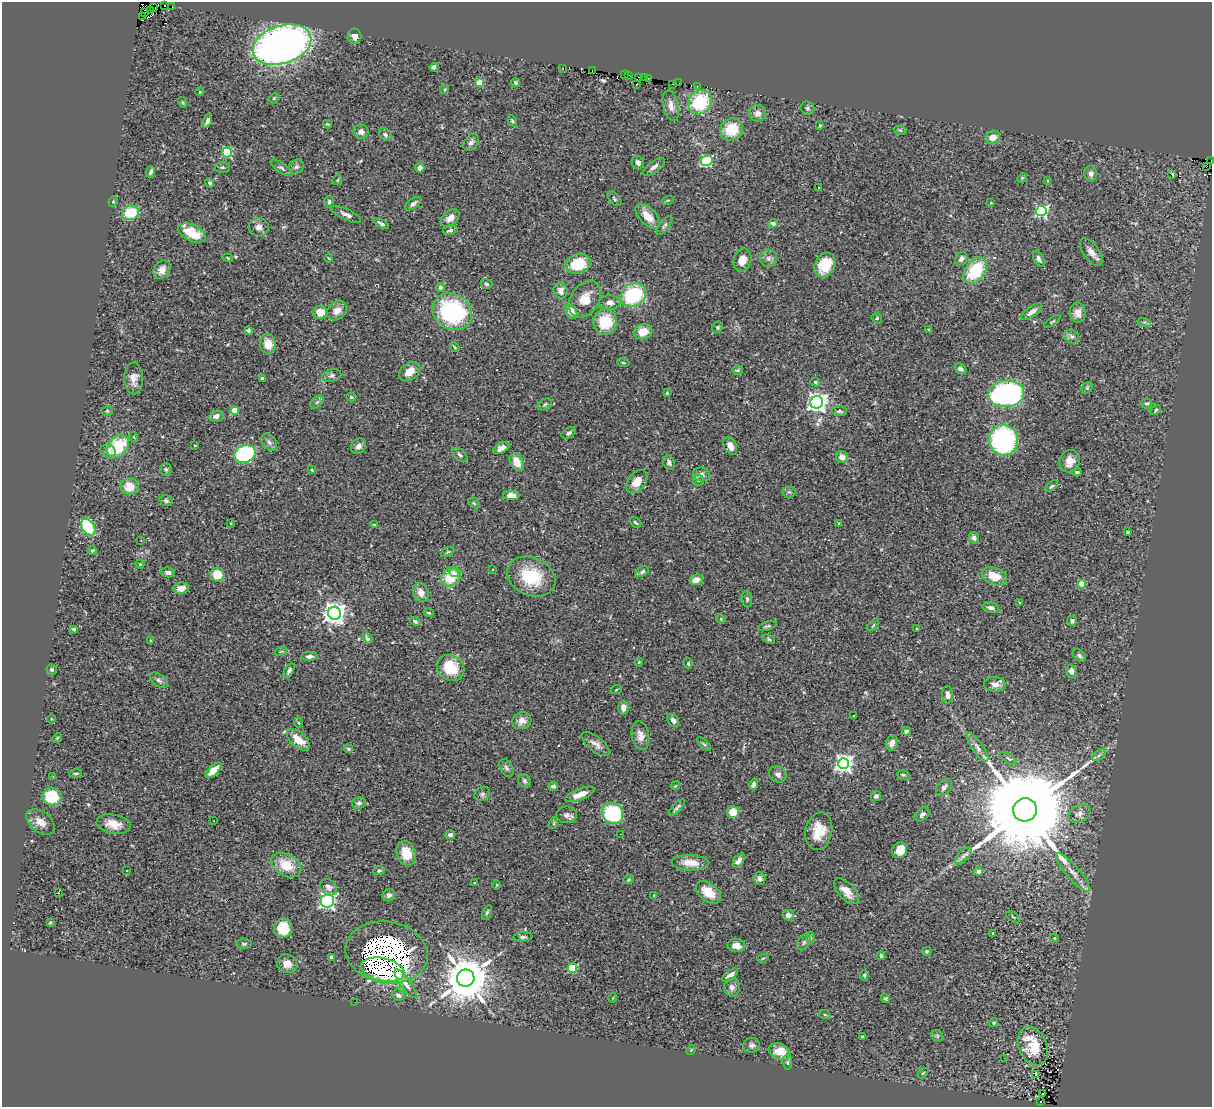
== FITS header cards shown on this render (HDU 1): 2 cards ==
NAXIS1  =                 1210
NAXIS2  =                 1105

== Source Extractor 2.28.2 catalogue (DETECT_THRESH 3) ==
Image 1210 x 1105 px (HDU 1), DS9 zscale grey, 1 PNG px = 1 image px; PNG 1214 x 1109 px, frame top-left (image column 1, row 1105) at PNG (2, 2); each listed source drawn as its Kron ellipse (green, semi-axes under 4 px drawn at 4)
Background 0.46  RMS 0.023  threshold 0.069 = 3 sigma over >= 5 px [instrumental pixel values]
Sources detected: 325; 4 with non-positive FLUX_AUTO (blend fragments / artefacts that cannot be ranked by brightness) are neither listed nor drawn; the other 321 listed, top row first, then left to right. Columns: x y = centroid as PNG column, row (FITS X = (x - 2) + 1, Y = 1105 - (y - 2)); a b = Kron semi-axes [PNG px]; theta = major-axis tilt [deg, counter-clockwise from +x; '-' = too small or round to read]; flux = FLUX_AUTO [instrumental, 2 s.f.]
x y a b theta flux
165 5 3 2 - 11
153 7 3 2 - 24
172 7 3 2 - 8.3
151 11 3 3 - 18
145 13 3 2 - 16
142 16 2 2 - 28
355 36 7 6 - 7.8
282 45 30 19 18 1000
434 67 4 4 - 5.9
563 68 3 2 - 1.4
592 70 3 2 - 4
624 75 2 2 - 1.4
629 75 3 2 - 7.5
638 77 3 2 - 3.5
644 78 2 2 - 1.3
649 78 2 2 - 1.2
480 82 4 4 - 43
516 83 5 4 - 2.4
679 83 2 2 - 4
637 84 3 2 - 2.4
673 84 3 2 - 9.3
697 87 3 2 - 23
445 89 4 3 - 1.3
200 92 4 3 - 1.8
274 98 5 4 - 2
183 102 5 4 - 1.8
700 102 13 11 49 58
671 106 15 8 -78 12
807 108 7 6 - 3.4
757 113 8 8 - 9.8
207 121 7 4 67 6.4
512 121 6 4 -60 2.7
327 124 4 3 - 1.7
820 125 3 3 - 2.8
731 129 11 11 - 47
900 130 7 4 -18 2.6
361 132 7 7 - 6.3
385 135 7 5 -46 3.7
993 137 7 6 - 12
471 142 9 6 52 6.5
227 152 5 5 - 130
1211 160 2 2 - 7
706 161 6 5 - 120
638 163 7 6 - 5.9
1207 166 2 2 - 16
222 167 7 5 1 2.7
296 167 8 6 42 4.4
654 167 13 5 36 7
281 168 12 5 -35 4.3
420 168 5 4 - 6.7
151 172 6 3 69 3
1091 174 8 6 -80 6.2
1171 174 4 3 - 37
1022 178 5 4 - 1.7
337 180 5 5 - 1.8
1047 180 4 3 - 1.5
210 183 5 4 - 3.2
818 187 3 3 - 4.1
614 199 9 5 -47 2.9
668 200 6 3 18 1.5
113 201 5 4 - 2.2
329 202 6 5 - 3.5
991 203 4 3 - 1.2
413 204 9 4 36 5.1
1041 211 5 5 - 230
130 213 8 7 - 51
346 214 16 5 -25 8.3
648 216 15 8 -47 23
450 218 10 7 39 11
381 223 8 4 -31 4.8
773 223 4 4 - 7.1
664 226 11 5 53 3.6
259 227 10 9 - 8.1
450 230 7 4 11 3.5
192 233 14 8 -26 47
1091 252 16 7 -54 11
228 258 5 3 - 1.9
329 258 4 4 - 1.5
768 258 8 8 - 6.6
961 259 7 5 49 7.4
1039 259 9 5 -65 5.1
742 260 12 9 74 16
578 264 13 9 17 59
825 265 13 10 62 38
162 270 10 7 55 11
975 271 15 9 54 82
487 284 6 5 - 3
440 287 4 4 - 6.1
561 291 8 7 - 11
633 295 13 11 30 120
585 299 20 14 57 29
610 302 10 7 -4 7.4
337 310 11 8 43 12
452 312 20 17 -33 180
571 312 7 5 -55 24
1032 312 12 5 35 7.9
320 313 7 6 - 22
1078 313 10 8 -86 12
877 318 5 5 - 2
1052 321 9 3 36 1.8
605 322 12 12 - 54
1144 322 7 4 -17 2.6
718 327 6 5 - 2.5
928 329 3 2 - 1
248 331 4 3 - 2.9
643 332 9 7 13 22
1071 337 8 6 -33 4.5
268 344 10 8 -86 23
455 347 5 3 - 1.9
623 363 6 3 -9 1.6
960 369 6 4 -36 5.2
738 370 5 4 - 2.1
410 372 12 8 38 19
332 376 10 6 13 5.4
134 378 16 9 -88 13
262 379 3 3 - 3.8
815 382 5 4 - 2.2
1087 388 6 5 - 2.6
667 393 4 4 - 1.4
1006 394 18 13 6 340
351 397 5 4 - 2.2
317 402 8 4 44 3.7
817 402 6 6 - 810
1147 403 5 5 - 3.8
545 404 7 5 28 3.1
1156 410 6 3 47 2.7
107 411 5 5 - 2.1
235 411 4 4 - 51
839 411 7 5 -3 2.9
216 416 7 5 13 7.9
569 433 8 5 31 4.3
134 437 5 3 - 1.4
1003 440 15 14 - 220
269 442 9 6 -53 5.5
195 445 4 2 - 1.1
118 446 12 9 47 73
359 446 8 7 - 6.5
730 446 9 6 -64 9.1
501 448 9 5 29 8.6
108 451 8 6 -28 8.4
245 454 11 8 22 180
460 455 9 5 -41 4.2
842 457 6 5 - 10
1070 461 11 10 - 15
517 462 9 6 -67 21
669 462 7 6 - 4.3
166 470 6 6 - 3.3
312 470 3 3 - 1.5
1077 472 5 3 - 2.4
701 474 8 7 - 6.1
698 480 6 5 - 3.2
637 482 13 8 51 20
129 486 9 8 - 26
1051 486 7 4 37 2.5
789 492 6 5 - 3.2
511 495 8 5 -5 12
166 501 6 5 - 4
474 503 6 4 -44 1.8
635 522 6 4 -41 2.9
231 523 4 3 - 1.1
839 523 3 2 - 1.7
374 525 4 4 - 1.6
88 527 9 6 -54 91
1128 532 3 3 - 2.1
974 538 6 5 - 4.8
141 541 2 2 - 0.79
92 550 4 3 - 2.3
447 552 7 4 27 2.3
140 564 4 4 - 1.6
493 569 2 2 - 1.2
168 572 7 5 -5 6
454 572 5 3 - 6.2
642 572 7 4 34 3.7
217 575 7 7 - 34
531 576 25 19 -23 67
994 576 13 8 -22 26
451 577 11 8 42 44
696 580 7 5 12 11
1082 584 4 4 - 42
181 588 8 5 9 9.9
421 593 10 7 -67 12
747 599 8 5 -82 3.9
1019 602 2 2 - 1.1
991 608 8 5 -13 6.1
334 613 6 6 - 1200
429 613 5 3 - 2
721 619 5 4 - 1.5
415 621 5 4 - 4.5
1072 621 5 4 - 3.5
873 625 7 3 45 1.6
767 626 9 3 15 2.5
917 628 3 2 - 1.4
74 629 4 3 - 7.3
367 639 6 4 -51 4.3
769 639 6 4 -25 2.6
151 641 4 3 - 1.6
281 651 6 3 19 1.9
1079 655 7 5 -41 3.3
309 656 8 4 4 5.7
639 662 4 4 - 1.5
688 663 5 4 - 2.5
451 668 14 12 -38 50
52 670 5 5 - 3
289 671 8 4 61 4.4
1071 671 6 5 - 8.6
159 680 10 6 -38 4.6
995 684 11 7 -2 10
616 690 5 3 - 1.3
948 695 9 5 -87 6.5
623 707 7 5 -90 9.7
853 716 3 2 - 0.9
51 719 4 3 - 1.3
673 720 7 5 -54 6
522 721 9 8 - 11
299 723 5 3 - 1.7
906 731 4 4 - 4.5
640 735 14 8 -79 11
57 738 5 4 - 1.7
298 740 14 7 -40 26
892 743 7 6 - 8.4
596 744 17 7 -38 9.6
704 744 8 4 -44 2.5
977 747 17 5 -55 8.5
348 749 4 3 - 2
1099 755 8 4 37 3.5
1009 759 9 4 -36 2.9
844 763 5 5 - 850
506 768 10 6 -60 4.3
214 770 10 4 45 22
76 773 6 4 4 2.1
778 774 9 8 - 6.5
903 775 6 4 -18 2.7
53 776 3 2 - 1.4
524 781 7 6 - 4.4
753 784 6 4 68 4.5
553 786 5 3 - 3.7
675 786 4 3 - 1.3
944 787 10 6 50 5.8
482 794 8 6 34 3.6
580 794 16 5 21 15
52 796 9 9 - 63
876 796 5 5 - 4.3
359 803 7 6 - 4.8
677 808 10 3 46 4.2
1025 810 12 11 - 58000
733 812 6 6 - 22
613 813 11 10 - 120
1079 813 12 8 27 8.4
922 814 8 5 43 5.1
567 815 10 8 1 6.5
214 821 2 2 - 1.2
40 822 16 10 -37 16
554 823 6 4 72 2
113 824 17 9 -10 21
819 831 19 13 79 35
621 834 2 2 - 0.75
450 835 5 4 - 5.3
900 850 8 7 - 25
406 853 12 9 -71 30
963 856 10 5 48 4.9
739 860 8 4 56 8
690 863 19 7 -3 23
286 865 16 10 -31 37
127 871 3 2 - 2.7
379 871 5 4 - 3.4
978 871 4 4 - 5.4
1073 873 25 6 -49 14
760 879 6 5 - 5.3
629 880 5 3 - 1.7
475 883 3 2 - 1.4
497 885 5 3 - 1.5
329 887 9 7 -40 6.8
846 891 16 8 -47 18
708 892 14 9 -38 30
58 893 3 2 - 3.7
389 895 6 6 - 5.3
654 895 3 3 - 0.83
327 901 7 6 - 360
487 912 7 4 65 2.7
788 915 5 5 - 7.3
1013 917 8 3 -32 1.6
50 922 4 3 - 1.6
283 928 10 9 - 30
992 933 3 3 - 10
523 937 9 4 3 3.6
810 938 6 4 -89 2.6
1054 938 4 4 - 2.4
804 942 9 5 60 4.1
244 944 8 5 0 2.7
736 946 9 6 -10 12
927 951 5 4 - 2.5
387 952 41 31 -10 4300
881 956 4 4 - 3.1
331 958 3 3 - 5.7
763 958 6 3 18 1.4
287 964 10 9 - 15
572 968 5 4 - 66
382 970 22 11 -12 810
730 975 9 4 38 11
864 975 5 4 - 2
466 978 8 8 - 8700
406 984 17 5 -54 8.8
732 987 9 8 - 6.9
398 995 6 5 - 5.6
613 998 4 3 - 1.3
885 998 4 3 - 2.3
355 1002 2 2 - 28
825 1015 6 3 -19 1.6
994 1023 4 4 - 2
937 1036 6 5 - 3.1
863 1037 3 2 - 1.6
752 1045 8 7 - 4.9
1033 1046 20 14 -67 46
691 1050 5 4 - 1.5
780 1052 11 8 -22 28
1004 1058 3 2 - 1.8
787 1062 7 4 -85 2.9
923 1073 6 3 45 1.7
1036 1074 3 3 - 15
1042 1094 3 2 - 3.3
1040 1102 2 2 - 2
At the frame edge (FLAGS 8, measured only in part): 1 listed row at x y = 1211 160
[4 non-positive-flux detections neither listed nor drawn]